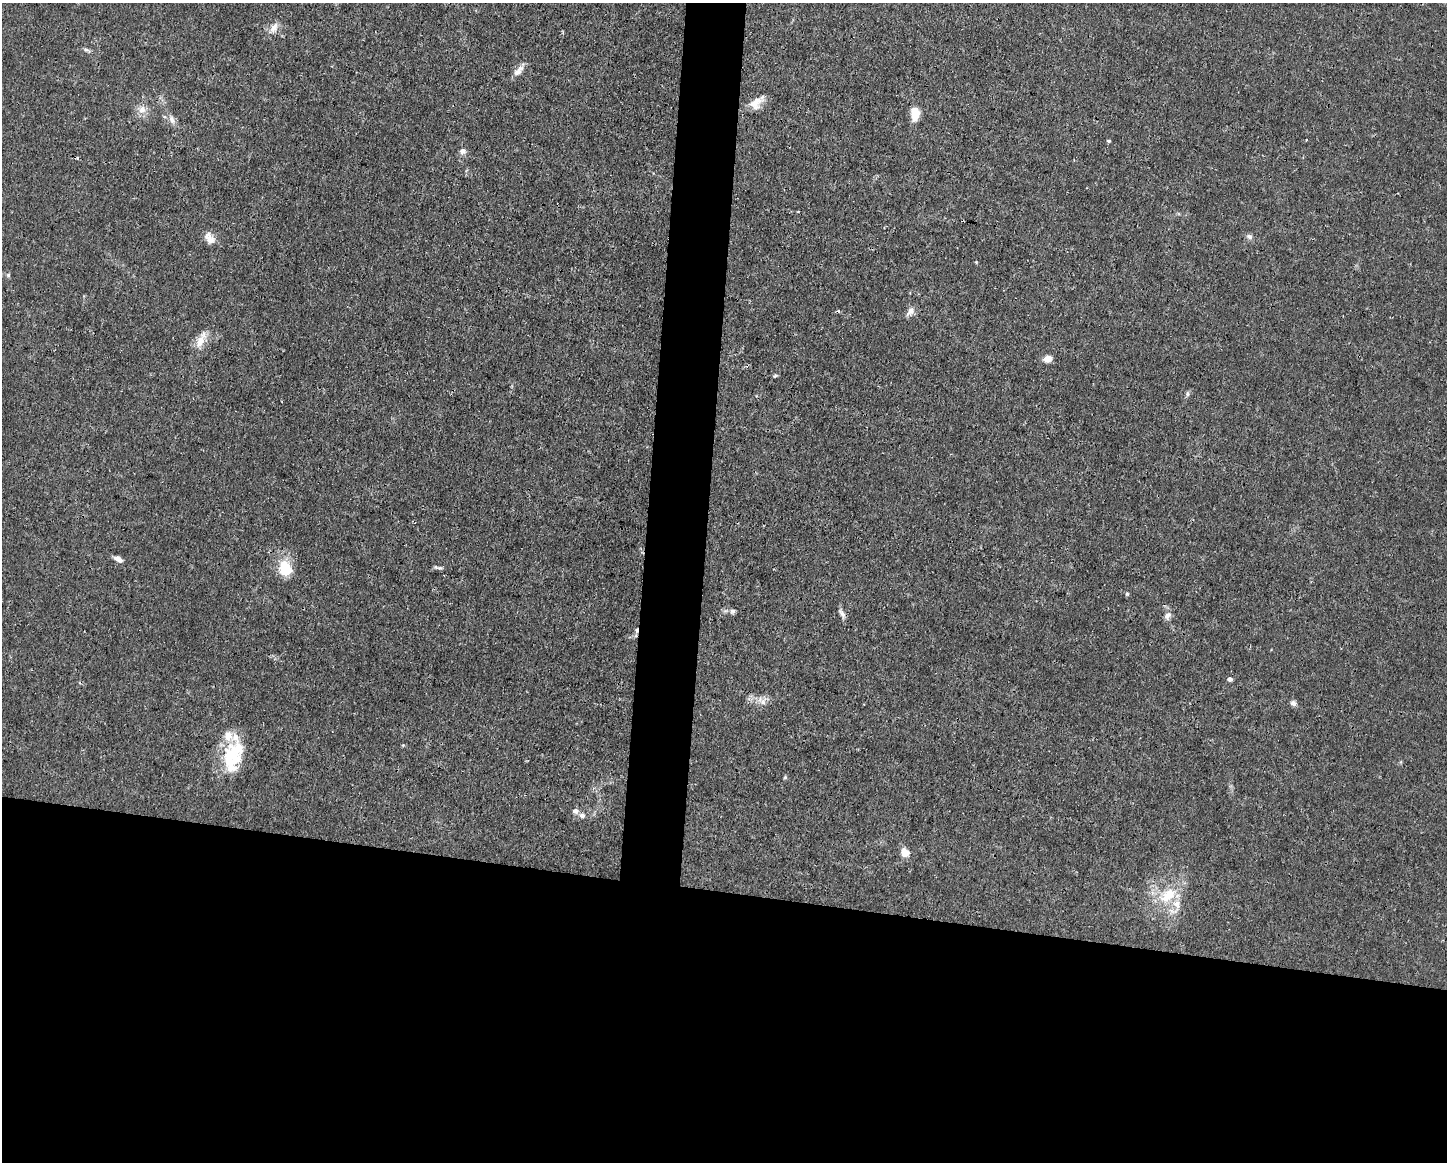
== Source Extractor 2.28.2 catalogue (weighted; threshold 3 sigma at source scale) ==
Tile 11 of 3 x 4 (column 2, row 4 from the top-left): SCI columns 1556-3000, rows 1-1160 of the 4667 x 4639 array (HDU 1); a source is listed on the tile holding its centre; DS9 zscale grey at full resolution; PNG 1449 x 1164 px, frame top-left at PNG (2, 3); no overlay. Shown black and unused: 26% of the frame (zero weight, under 3 of 4 exposures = <1% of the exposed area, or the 3 px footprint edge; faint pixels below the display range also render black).
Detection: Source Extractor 2.28.2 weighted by HDU 2 'WHT'; one run over the whole footprint, this tile lists its part. Background 0.0157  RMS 0.0024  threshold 0.0109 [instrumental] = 3 sigma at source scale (4.5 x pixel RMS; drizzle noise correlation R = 1.50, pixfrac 1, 0.05/0.05 arcsec/px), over >= 5 px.
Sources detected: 43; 1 cosmic-ray / hot-pixel residue — not listed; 6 inside a brighter listed object's ellipse — not listed separately; the other 36 listed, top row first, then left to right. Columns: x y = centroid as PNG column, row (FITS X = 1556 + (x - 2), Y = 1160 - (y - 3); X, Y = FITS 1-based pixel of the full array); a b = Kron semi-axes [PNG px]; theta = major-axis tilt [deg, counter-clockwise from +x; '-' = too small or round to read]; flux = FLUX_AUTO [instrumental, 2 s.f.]
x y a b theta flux
274 27 16 9 61 2
86 50 7 4 -18 0.49
518 71 17 8 50 1.9
754 104 15 12 -36 2.4
142 109 12 10 85 2
915 114 14 8 88 4.2
172 120 13 7 -64 1.3
1306 140 2 2 - 0.24
1109 141 5 4 - 0.35
463 151 8 7 - 1
1249 236 9 6 -33 0.78
209 238 18 10 -57 2.2
976 262 4 4 - 0.2
8 275 5 5 - 0.43
910 311 14 8 47 1.4
200 342 22 11 61 3.1
1047 359 9 7 15 1.8
775 376 7 4 23 0.38
1187 394 8 5 85 0.51
118 559 10 5 -29 1.5
285 568 19 14 -71 7.3
440 568 10 5 -11 0.55
1127 594 5 5 - 0.34
732 611 7 7 - 0.63
842 613 14 6 -60 1
1167 616 12 8 64 1.3
1230 679 5 4 - 0.83
763 702 12 7 63 1.4
1293 703 8 7 - 0.77
403 745 6 3 17 0.25
231 759 35 25 -87 12
785 777 5 5 - 0.31
575 811 8 7 - 0.95
582 815 7 7 - 0.98
905 853 7 6 - 3.7
1168 895 30 17 39 8.9